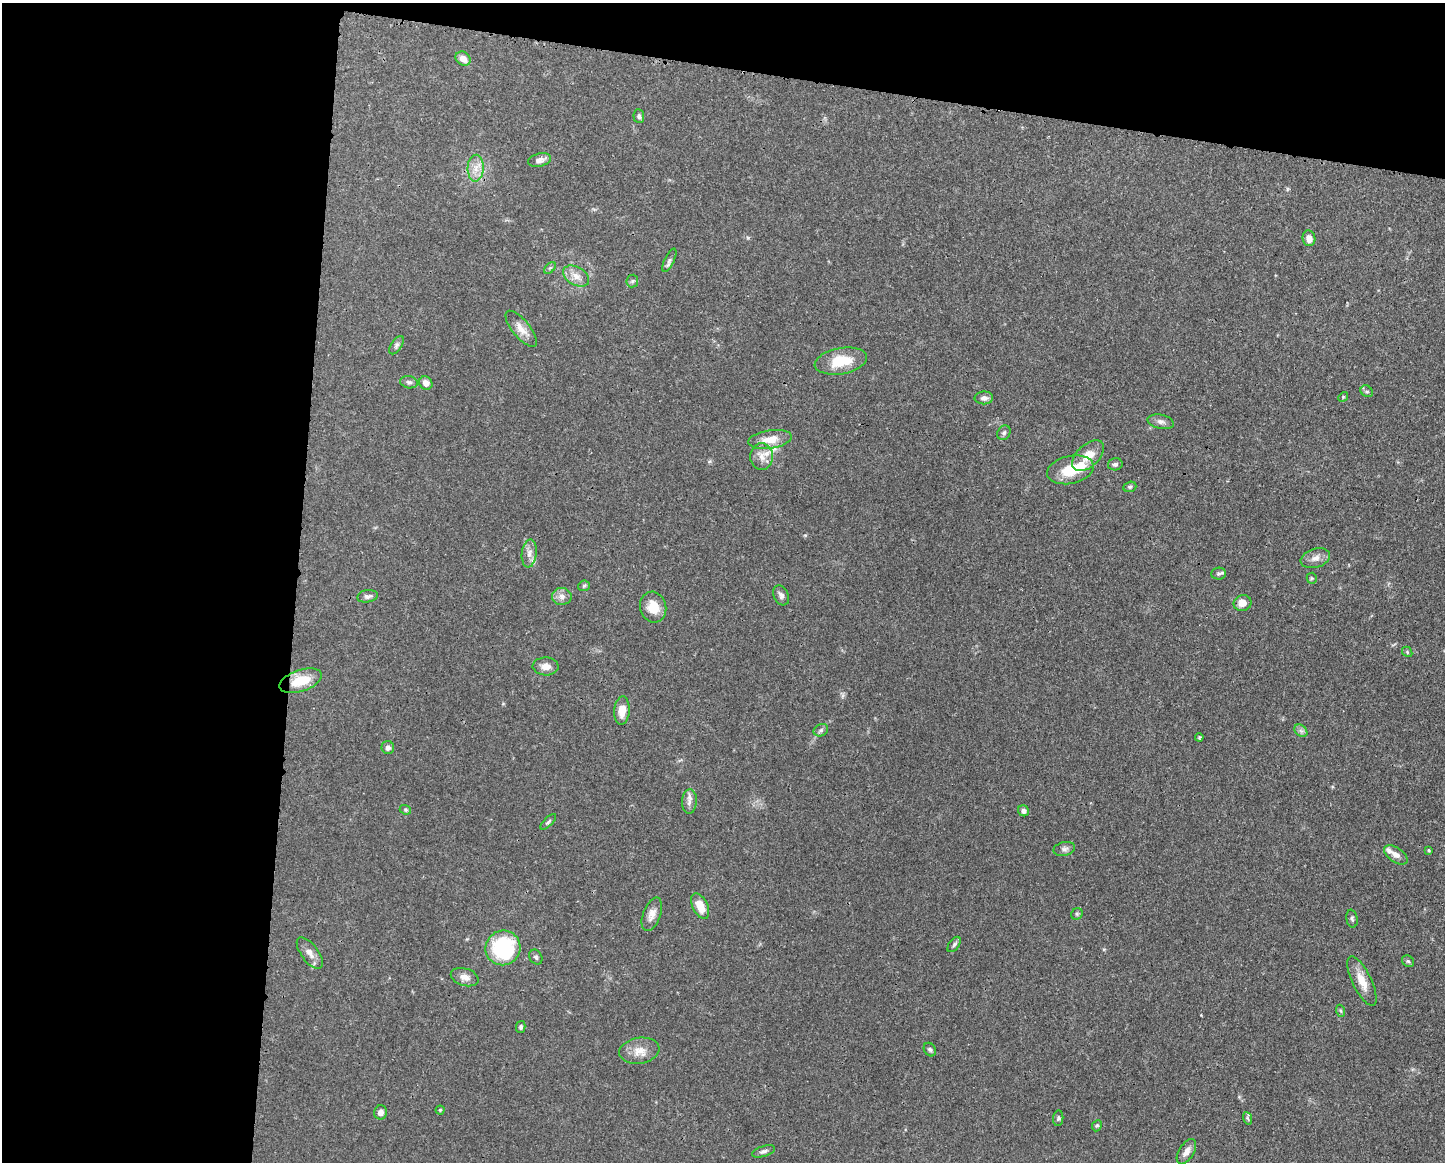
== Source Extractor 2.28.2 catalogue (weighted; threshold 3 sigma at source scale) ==
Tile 1 of 3 x 4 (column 1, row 1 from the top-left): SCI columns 115-1557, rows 3485-4644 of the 4667 x 4651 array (HDU 1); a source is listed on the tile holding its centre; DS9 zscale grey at full resolution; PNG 1447 x 1164 px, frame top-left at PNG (2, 3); each listed source drawn as its Kron ellipse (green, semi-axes under 4 px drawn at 4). Shown black and unused: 26% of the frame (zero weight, under 3 of 4 exposures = <1% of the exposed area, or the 3 px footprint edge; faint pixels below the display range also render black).
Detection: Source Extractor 2.28.2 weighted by HDU 2 'WHT'; one run over the whole footprint, this tile lists its part. Background 0.0413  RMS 0.0027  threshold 0.0123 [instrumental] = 3 sigma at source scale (4.5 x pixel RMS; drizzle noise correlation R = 1.50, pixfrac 1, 0.05/0.05 arcsec/px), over >= 5 px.
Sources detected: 74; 1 inside a brighter object's white glare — neither listed nor drawn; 1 inside a brighter listed object's ellipse — not listed separately; the other 72 listed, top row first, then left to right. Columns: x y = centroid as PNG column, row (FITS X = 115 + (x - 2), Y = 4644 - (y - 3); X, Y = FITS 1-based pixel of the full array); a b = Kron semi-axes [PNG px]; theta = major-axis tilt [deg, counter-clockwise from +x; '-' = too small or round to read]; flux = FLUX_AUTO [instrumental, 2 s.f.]
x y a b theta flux
463 59 8 6 -39 2
639 116 7 5 -85 0.58
539 160 12 6 14 1.5
476 168 13 8 88 2.5
1309 238 8 6 -80 2
669 260 13 5 64 0.83
550 268 7 4 44 0.48
576 276 14 9 -30 2.4
632 281 6 6 - 0.51
521 329 22 8 -50 2.9
397 345 10 5 56 0.77
841 361 26 13 10 8
409 382 9 6 -10 0.75
426 383 7 6 - 1.7
1367 391 6 5 - 0.56
1343 397 5 4 - 0.33
984 398 9 6 1 1.2
1161 422 13 7 -12 1.2
1004 433 7 6 - 0.64
770 439 22 9 9 4.2
762 456 13 11 87 2.6
1088 456 19 11 43 4.1
1115 464 7 6 - 0.67
1070 470 24 14 12 8.1
1130 487 6 5 - 0.44
529 553 14 7 84 1.7
1315 558 15 9 17 1.9
1218 574 7 6 - 0.61
1312 578 5 5 - 0.38
584 586 6 5 - 0.44
781 595 10 7 -63 1.1
367 596 10 6 10 1
562 596 10 8 -3 1.5
1242 603 9 7 19 2.2
653 607 15 13 -75 4.5
1407 652 6 4 -50 0.35
546 666 13 9 -2 1.9
301 681 22 10 19 6.8
622 711 14 7 86 3.4
821 730 7 6 - 0.66
1301 731 7 5 -44 0.71
1199 737 4 3 - 0.29
388 748 6 6 - 1.1
689 801 12 7 87 1.4
405 810 6 4 -21 0.39
1024 811 6 5 - 1
548 822 10 4 45 0.51
1064 849 11 7 12 1
1429 850 4 3 - 0.29
1396 855 13 7 -34 1.7
700 906 14 7 -64 4.2
652 914 17 8 69 2
1077 914 6 5 - 0.46
1352 919 9 5 -80 0.63
954 944 9 5 53 0.63
503 948 18 17 - 21
310 953 18 8 -53 2.1
536 957 8 6 -59 0.59
1408 961 6 5 - 0.51
465 977 14 8 -17 1.9
1362 981 27 9 -64 4
1341 1011 6 4 -70 0.39
521 1027 6 4 76 0.55
930 1050 7 5 -57 0.54
639 1051 20 13 9 3.5
440 1110 4 4 - 0.32
381 1112 7 6 - 1.4
1058 1118 8 5 82 0.56
1247 1118 6 4 -70 0.44
1097 1126 6 4 65 0.43
764 1151 12 5 18 0.84
1186 1152 14 7 58 1.9